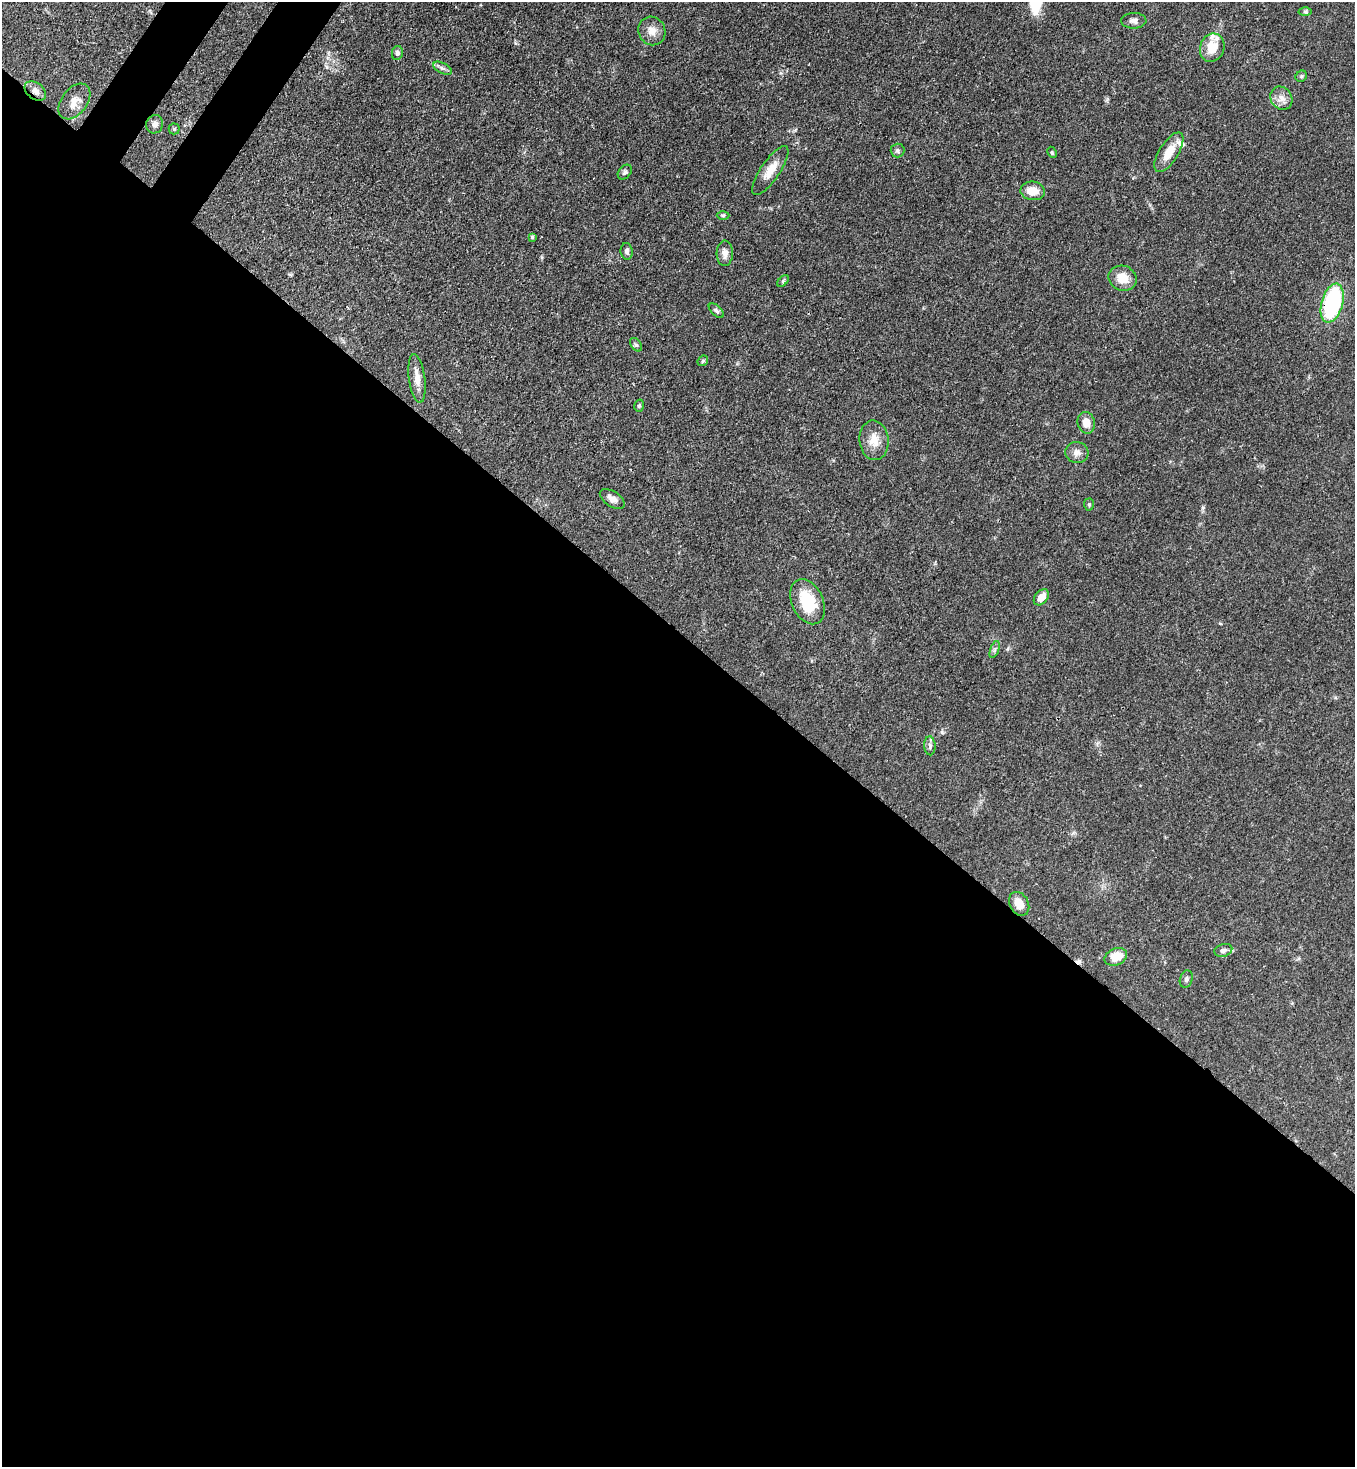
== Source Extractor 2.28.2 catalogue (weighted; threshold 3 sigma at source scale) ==
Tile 14 of 4 x 4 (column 2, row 4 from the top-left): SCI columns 1717-3069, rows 60-1524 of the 6000 x 5978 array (HDU 1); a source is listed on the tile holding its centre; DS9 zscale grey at full resolution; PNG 1357 x 1469 px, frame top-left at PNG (2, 2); each listed source drawn as its Kron ellipse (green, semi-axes under 4 px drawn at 4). Shown black and unused: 58% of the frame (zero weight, under 3 of 4 exposures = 7% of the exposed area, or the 3 px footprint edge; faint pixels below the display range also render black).
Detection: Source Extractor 2.28.2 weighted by HDU 2 'WHT'; one run over the whole footprint, this tile lists its part. Background 0.0701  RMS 0.0036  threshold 0.016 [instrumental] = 3 sigma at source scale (4.5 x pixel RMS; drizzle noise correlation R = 1.50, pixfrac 1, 0.05/0.05 arcsec/px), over >= 5 px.
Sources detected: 46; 1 cosmic-ray / hot-pixel residue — neither listed nor drawn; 2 inside a brighter listed object's ellipse — not listed separately; the other 43 listed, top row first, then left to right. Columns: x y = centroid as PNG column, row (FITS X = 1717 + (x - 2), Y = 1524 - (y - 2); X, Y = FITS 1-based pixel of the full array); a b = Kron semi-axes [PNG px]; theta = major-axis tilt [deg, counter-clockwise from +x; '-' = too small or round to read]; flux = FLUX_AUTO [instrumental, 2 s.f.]
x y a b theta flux
1305 12 6 4 -1 0.59
1134 21 12 8 2 1.7
652 31 14 13 - 3.5
1212 48 14 12 71 6.7
397 53 7 5 80 1
442 68 10 5 -26 1.1
1301 76 6 5 - 0.54
35 91 12 8 -37 2.2
1281 98 12 10 -55 2.6
74 101 20 13 52 3.7
155 124 9 8 - 1.6
174 129 5 5 - 0.57
897 150 7 7 - 0.84
1052 152 6 4 -64 0.45
1169 152 23 9 58 6.2
770 171 29 9 56 5
625 172 8 6 48 0.86
1033 191 12 9 -8 5.2
723 215 6 4 1 0.5
532 237 4 4 - 0.51
627 251 8 6 -83 1.1
725 253 12 8 88 2.6
1123 278 14 12 -22 5.3
783 281 7 4 46 0.55
1332 303 20 10 74 39
716 311 9 5 -43 0.89
636 345 7 5 -52 0.69
703 361 6 4 45 0.51
417 378 24 8 -82 3.9
639 406 6 4 74 0.57
1086 423 11 8 -75 3.5
874 440 20 14 -84 4.9
1077 452 11 10 - 2.1
612 499 14 7 -34 2.3
1089 504 6 5 - 0.54
1041 597 9 6 50 3.7
807 602 24 15 -65 13
995 649 9 4 71 0.76
930 746 9 5 -87 0.98
1019 904 13 9 -62 4.3
1223 950 9 6 17 1.3
1116 957 11 8 24 6.2
1186 979 9 6 73 1
Overlapping masked pixels (flux is a lower limit): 2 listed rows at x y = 35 91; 1332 303